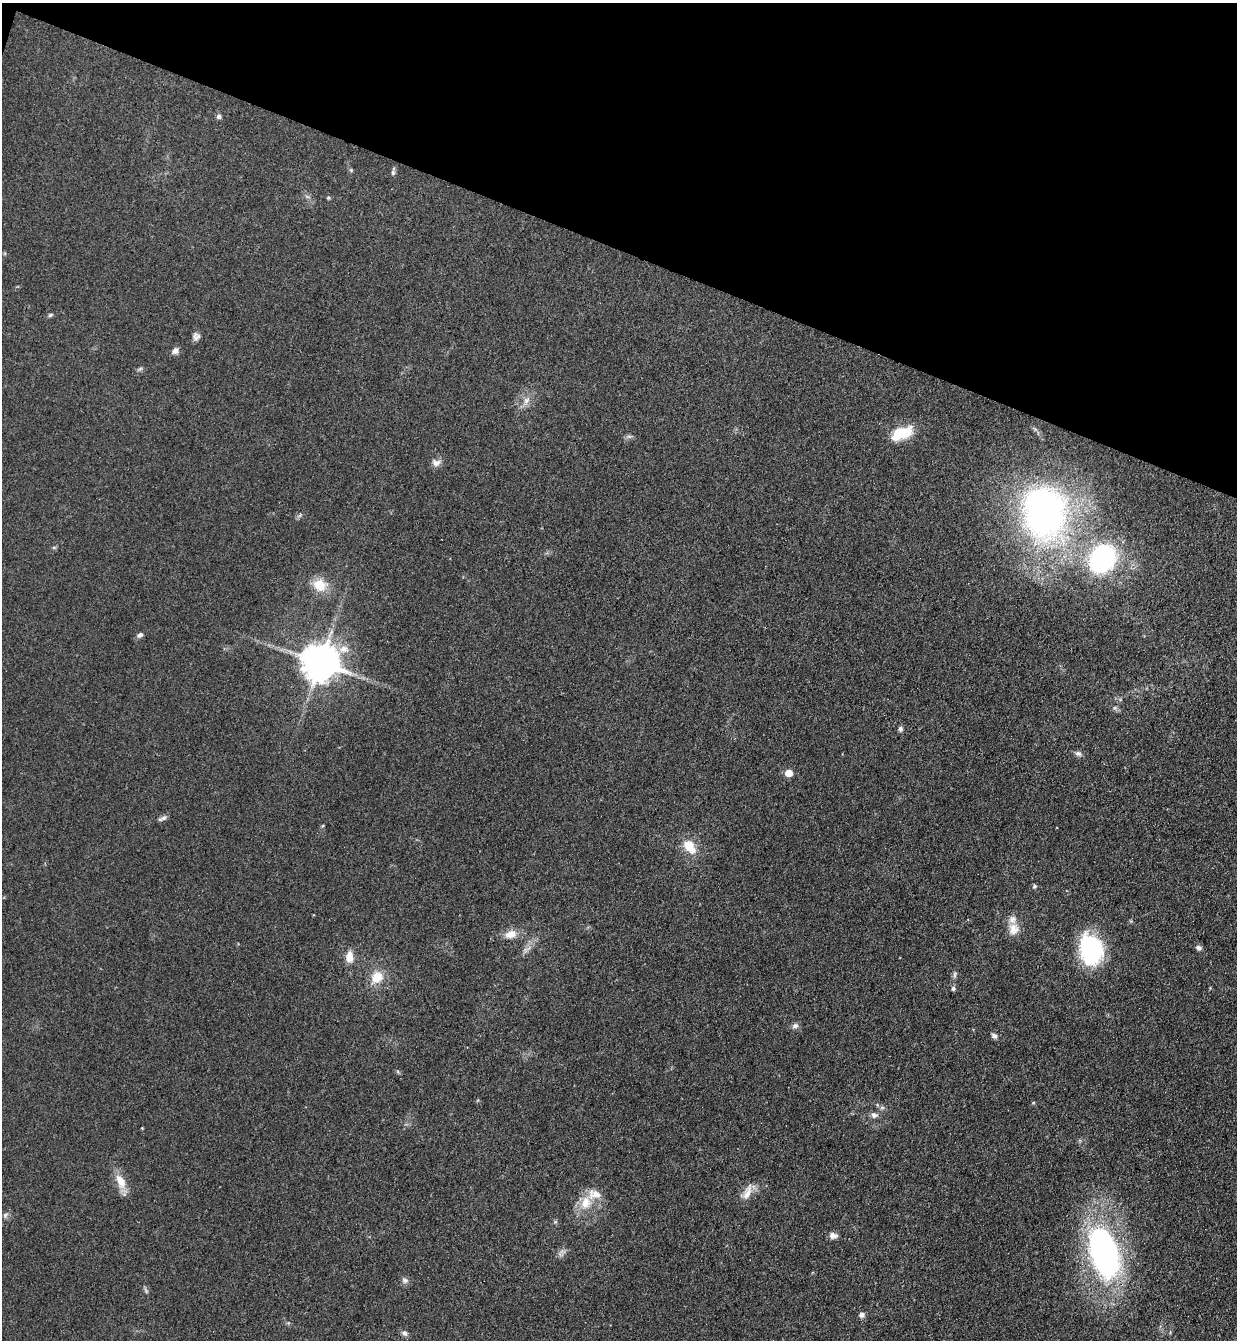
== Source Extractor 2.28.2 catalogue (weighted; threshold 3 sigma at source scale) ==
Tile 2 of 4 x 4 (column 2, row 1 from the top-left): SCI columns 1425-2659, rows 4037-5374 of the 5447 x 5397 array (HDU 1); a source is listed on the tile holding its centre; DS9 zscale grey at full resolution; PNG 1239 x 1342 px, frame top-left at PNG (2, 3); no overlay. Shown black and unused: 19% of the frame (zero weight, under 3 of 4 exposures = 5% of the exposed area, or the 3 px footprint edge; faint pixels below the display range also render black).
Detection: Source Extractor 2.28.2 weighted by HDU 2 'WHT'; one run over the whole footprint, this tile lists its part. Background 0.101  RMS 0.0071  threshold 0.0321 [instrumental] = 3 sigma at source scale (4.5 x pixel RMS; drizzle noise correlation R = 1.50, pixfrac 1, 0.05/0.05 arcsec/px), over >= 5 px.
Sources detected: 48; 2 inside a brighter listed object's ellipse — not listed separately; the other 46 listed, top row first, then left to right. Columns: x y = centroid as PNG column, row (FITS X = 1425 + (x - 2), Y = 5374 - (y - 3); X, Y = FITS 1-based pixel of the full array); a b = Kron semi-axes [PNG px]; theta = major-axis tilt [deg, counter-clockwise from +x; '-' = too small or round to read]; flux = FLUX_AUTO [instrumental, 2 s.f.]
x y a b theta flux
219 116 6 6 - 1.8
351 170 5 5 - 0.86
393 172 8 5 83 1.6
328 198 5 3 - 0.86
50 315 6 5 - 1.2
196 336 9 9 - 2.9
175 351 9 7 41 2.9
526 400 10 8 55 4.1
902 433 29 14 22 20
436 463 12 9 -7 3.7
1044 512 53 42 -85 270
1102 558 30 24 59 98
319 585 14 13 - 15
140 635 9 6 34 2.1
344 649 13 10 12 6.3
320 662 10 10 - 1900
1115 708 6 4 -72 1.2
900 729 7 6 - 1.8
1078 753 9 6 -22 2.4
789 773 5 5 - 15
162 818 13 5 27 2.1
689 846 20 13 -49 13
1034 886 6 5 - 1.2
1014 929 16 13 -86 8.3
511 934 15 10 13 8
1199 948 7 6 - 2.1
1091 949 27 20 -76 87
349 957 10 7 86 9
955 975 8 4 81 1.5
377 977 13 12 - 13
953 988 7 5 88 1.4
795 1026 9 6 27 2.3
994 1036 8 6 -42 2.2
1033 1103 5 3 - 0.66
882 1107 7 4 1 1.4
874 1115 9 7 -13 2.8
142 1128 3 3 - 0.52
121 1181 20 10 -62 11
747 1192 24 8 68 7.1
586 1202 18 15 75 14
5 1215 8 5 70 1.7
833 1235 10 7 -6 3.3
1104 1253 55 29 -71 200
405 1280 9 7 -15 2.4
861 1315 7 6 - 2.5
404 1333 7 7 - 2.1